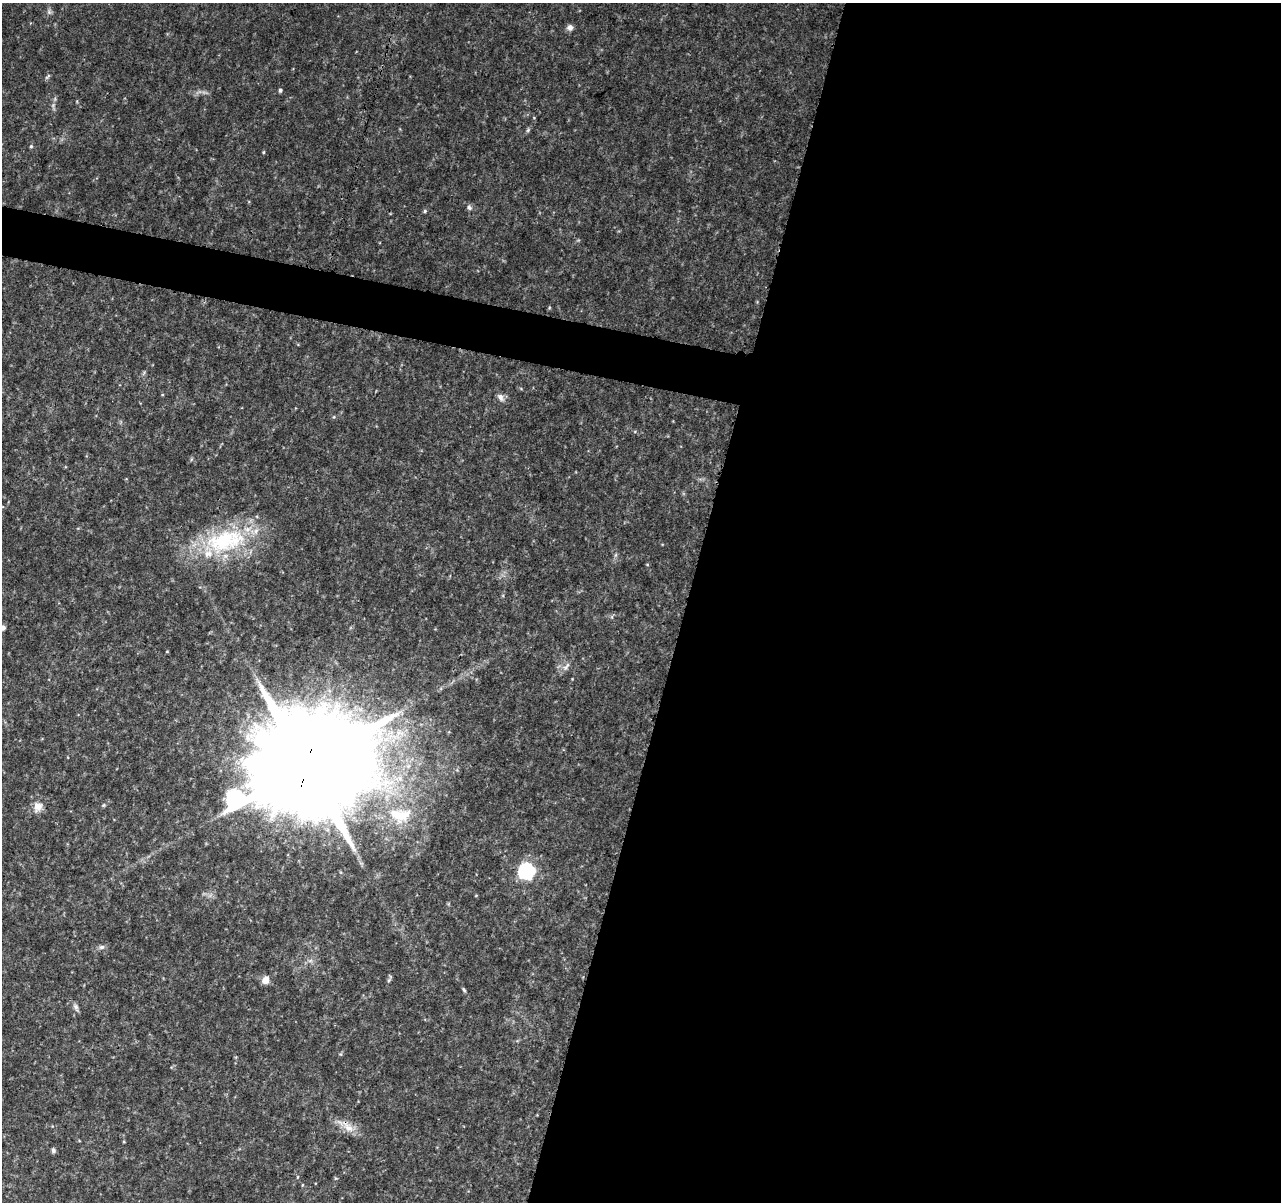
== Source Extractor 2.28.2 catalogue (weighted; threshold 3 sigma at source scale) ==
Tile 12 of 4 x 4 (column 4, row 3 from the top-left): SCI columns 3844-5122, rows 1433-2632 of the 5138 x 5323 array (HDU 1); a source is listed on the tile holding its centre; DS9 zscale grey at full resolution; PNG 1283 x 1204 px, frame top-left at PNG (2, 3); no overlay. Shown black and unused: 49% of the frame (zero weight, under 3 of 4 exposures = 1% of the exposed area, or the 3 px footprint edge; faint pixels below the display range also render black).
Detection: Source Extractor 2.28.2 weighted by HDU 2 'WHT'; one run over the whole footprint, this tile lists its part. Background 0.0536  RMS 0.0045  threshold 0.0204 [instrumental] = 3 sigma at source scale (4.5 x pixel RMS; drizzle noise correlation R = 1.50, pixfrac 1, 0.0396/0.0396 arcsec/px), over >= 5 px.
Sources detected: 29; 1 too faint to see at this stretch — not listed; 1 inside a brighter listed object's ellipse — not listed separately; the other 27 listed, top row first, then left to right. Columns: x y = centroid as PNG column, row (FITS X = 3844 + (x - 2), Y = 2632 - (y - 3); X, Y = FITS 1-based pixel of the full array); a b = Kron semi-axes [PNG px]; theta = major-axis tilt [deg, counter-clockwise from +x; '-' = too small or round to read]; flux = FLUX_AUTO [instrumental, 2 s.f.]
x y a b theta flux
570 28 8 8 - 1.8
48 76 10 4 45 0.82
280 90 4 4 - 0.87
528 130 6 4 48 0.72
31 146 5 4 - 0.62
263 152 5 3 - 0.44
469 208 8 5 -49 1.1
425 211 5 4 - 0.62
500 397 12 7 -51 2.1
225 541 64 32 13 49
3 628 6 5 - 1.8
566 666 15 6 50 2.1
306 765 35 30 45 14000
104 805 5 5 - 0.57
38 807 14 12 75 4.2
400 815 37 22 -3 21
526 871 9 9 - 69
476 895 4 3 - 0.31
101 947 8 6 3 1.3
310 961 7 4 19 1
265 980 8 7 - 4
389 980 6 4 71 0.74
464 990 7 3 -55 0.66
76 1007 11 6 -62 1.5
349 1128 18 10 -40 5.5
53 1150 7 5 -60 1
302 1185 4 3 - 0.36
Overlapping masked pixels (flux is a lower limit): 2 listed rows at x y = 306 765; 349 1128
Isophote crosses this tile's border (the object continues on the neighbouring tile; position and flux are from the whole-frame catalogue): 1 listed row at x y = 3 628